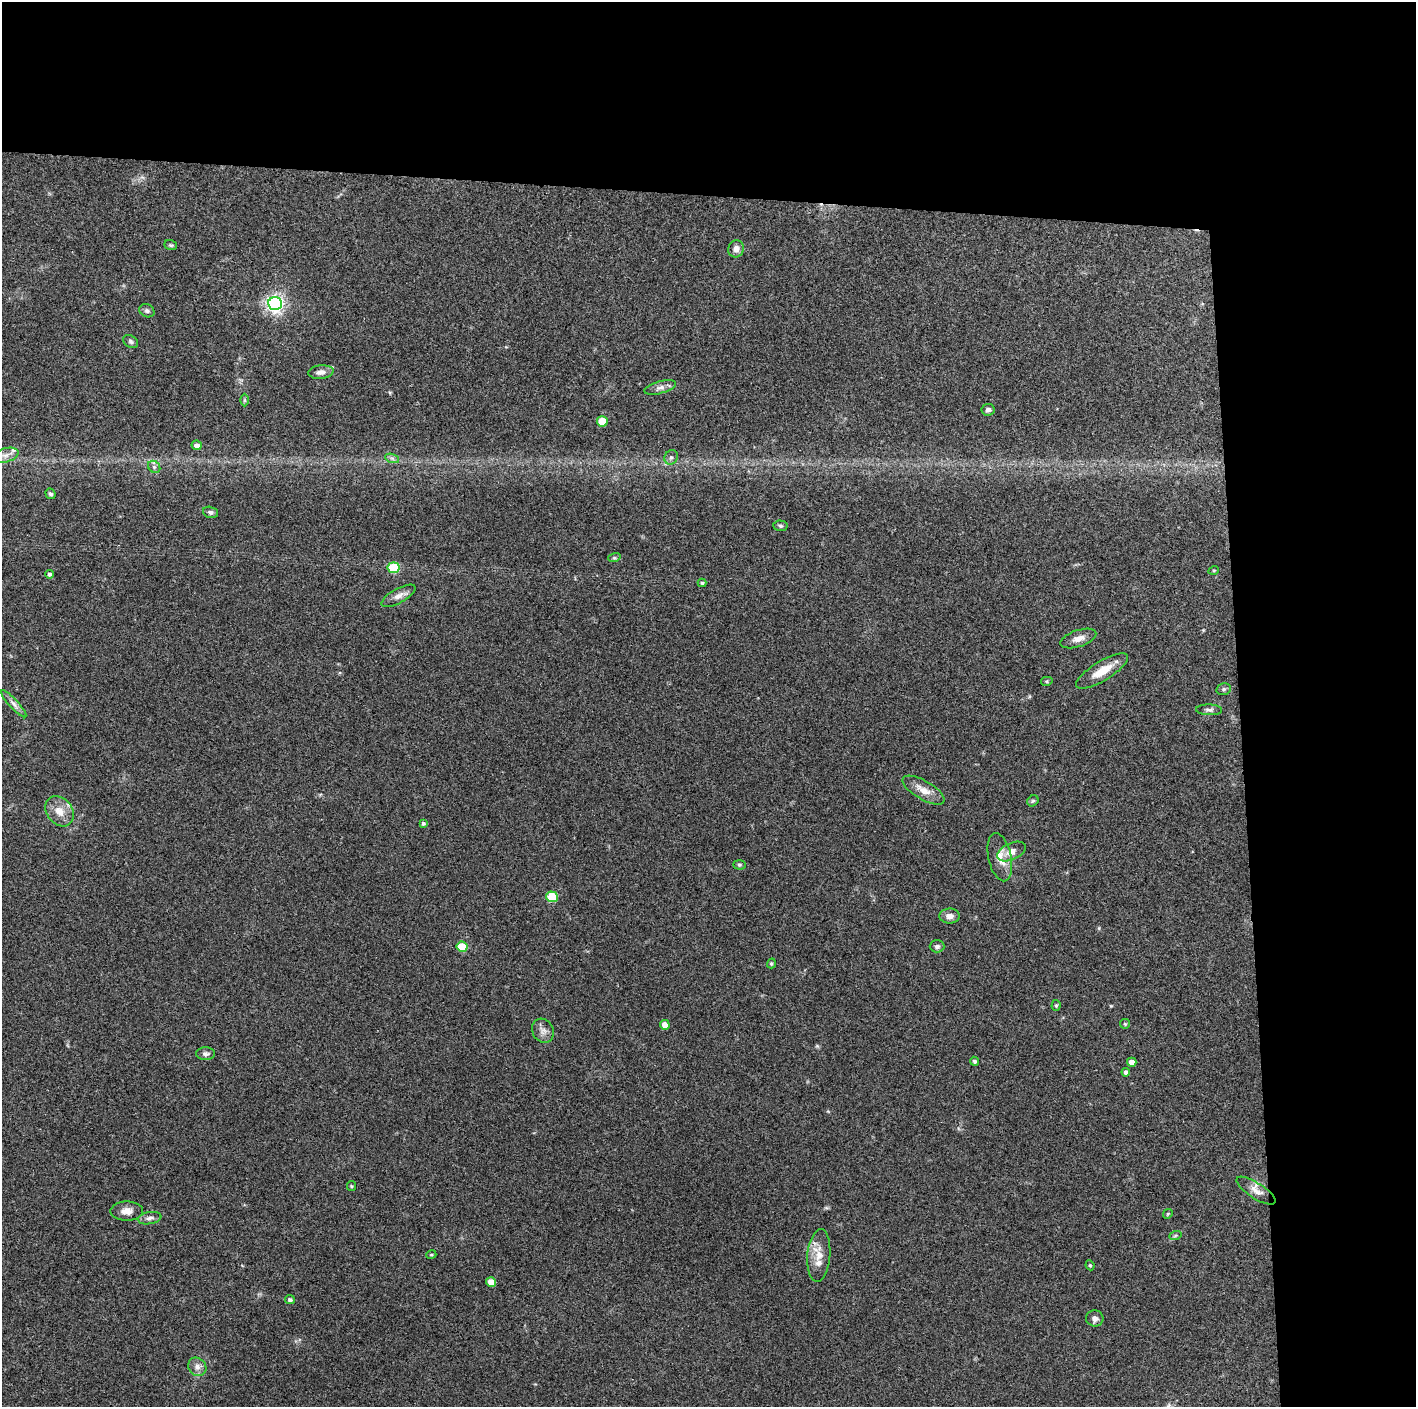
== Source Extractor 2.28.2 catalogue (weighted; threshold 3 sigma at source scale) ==
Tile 3 of 3 x 3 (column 3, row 1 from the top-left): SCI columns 2829-4242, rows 2816-4220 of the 4243 x 4222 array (HDU 1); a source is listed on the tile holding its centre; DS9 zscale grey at full resolution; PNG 1418 x 1409 px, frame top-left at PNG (2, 2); each listed source drawn as its Kron ellipse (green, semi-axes under 4 px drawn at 4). Shown black and unused: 24% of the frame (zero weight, under 3 of 4 exposures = <1% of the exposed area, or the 3 px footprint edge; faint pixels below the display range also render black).
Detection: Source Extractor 2.28.2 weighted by HDU 2 'WHT'; one run over the whole footprint, this tile lists its part. Background 0.157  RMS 0.0069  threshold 0.0311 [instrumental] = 3 sigma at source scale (4.5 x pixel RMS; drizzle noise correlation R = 1.50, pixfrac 1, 0.05/0.05 arcsec/px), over >= 5 px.
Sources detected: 65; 2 inside a brighter listed object's ellipse — not listed separately; the other 63 listed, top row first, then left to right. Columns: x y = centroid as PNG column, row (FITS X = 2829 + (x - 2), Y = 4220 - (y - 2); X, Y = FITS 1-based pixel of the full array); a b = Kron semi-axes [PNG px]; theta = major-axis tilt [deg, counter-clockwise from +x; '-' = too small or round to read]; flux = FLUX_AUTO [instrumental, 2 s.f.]
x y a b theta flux
171 245 6 5 - 1.1
736 249 8 8 - 3.8
275 304 7 6 - 290
147 311 8 6 -26 1.7
131 342 8 6 -35 1.6
321 372 13 7 6 4
660 387 16 6 15 3.3
244 400 6 4 -90 0.9
988 410 6 5 - 2.2
602 421 5 5 - 16
197 445 5 4 - 3.3
6 455 13 7 16 4.4
671 457 7 6 - 1.9
392 458 7 4 -19 1.6
154 467 6 5 - 1.6
50 494 5 4 - 1.6
210 512 8 5 -16 1.9
780 526 7 5 -4 1.2
614 558 6 4 17 0.92
394 568 6 5 - 34
1214 570 5 3 - 0.61
49 574 4 4 - 1.3
702 583 4 4 - 0.93
398 596 19 7 29 4.6
1078 638 18 8 18 5.1
1102 671 30 9 31 12
1047 681 6 4 13 0.87
1224 689 7 5 14 1.5
14 704 18 4 -47 3.2
1209 710 13 5 -1 2.3
924 790 24 9 -30 7.7
1033 801 6 5 - 1.1
60 811 16 12 -51 8.6
423 823 4 3 - 1.2
1011 851 15 8 24 5.2
1000 857 24 11 -78 9.3
739 865 6 4 -3 1
552 897 5 5 - 29
950 916 10 7 0 4.3
937 946 7 6 - 1.7
462 947 5 5 - 19
771 963 5 4 - 0.98
1056 1005 5 4 - 0.9
1125 1024 5 5 - 0.83
665 1025 5 4 - 7
543 1031 12 10 -62 4
205 1054 9 6 1 2.1
975 1061 4 4 - 1.4
1132 1062 4 4 - 5.6
1126 1072 4 4 - 1.8
351 1186 5 4 - 0.78
1256 1191 22 8 -33 5.6
127 1211 16 9 1 5.4
1168 1214 5 4 - 0.8
150 1218 12 6 10 2.8
1175 1236 6 4 20 0.96
431 1255 5 3 - 0.65
819 1255 26 11 85 10
1090 1265 5 4 - 0.82
491 1282 5 4 - 7.9
290 1300 5 4 - 1.7
1095 1318 8 8 - 3.4
197 1367 10 8 -47 3.8